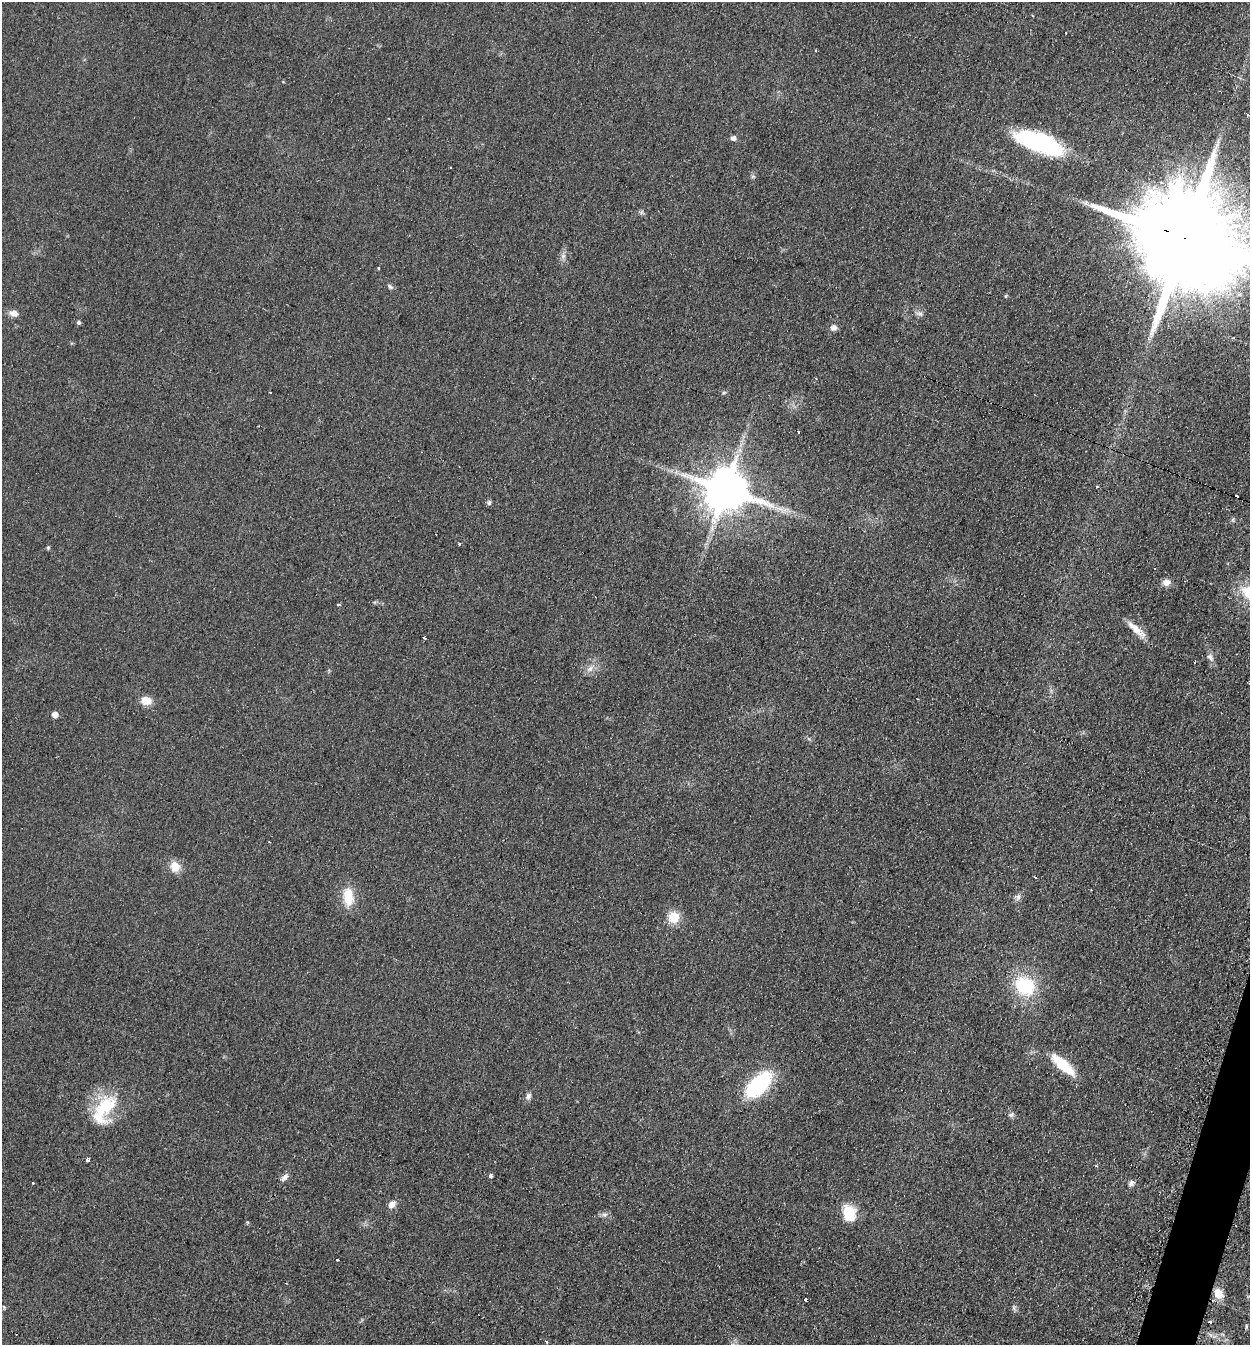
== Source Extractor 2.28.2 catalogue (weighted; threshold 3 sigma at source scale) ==
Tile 6 of 4 x 4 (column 2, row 2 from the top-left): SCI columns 1529-2776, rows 2686-4028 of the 5413 x 5374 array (HDU 1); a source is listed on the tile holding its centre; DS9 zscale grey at full resolution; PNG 1252 x 1347 px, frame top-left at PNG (2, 2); no overlay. Shown black and unused: <1% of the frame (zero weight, under 2 of 3 exposures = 2% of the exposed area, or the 3 px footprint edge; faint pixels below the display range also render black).
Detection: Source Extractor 2.28.2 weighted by HDU 2 'WHT'; one run over the whole footprint, this tile lists its part. Background 0.0753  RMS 0.01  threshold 0.047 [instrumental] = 3 sigma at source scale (4.5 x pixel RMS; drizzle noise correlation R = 1.50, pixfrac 1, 0.05/0.05 arcsec/px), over >= 5 px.
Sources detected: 66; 10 cosmic-ray / hot-pixel residue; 1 long thin detection or spike segment (spike, bleed or trail) — not listed; the other 55 listed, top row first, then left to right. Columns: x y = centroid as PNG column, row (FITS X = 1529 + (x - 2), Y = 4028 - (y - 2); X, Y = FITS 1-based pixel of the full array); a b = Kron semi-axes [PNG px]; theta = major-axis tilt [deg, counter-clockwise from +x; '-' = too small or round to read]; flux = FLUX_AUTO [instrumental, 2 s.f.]
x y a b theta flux
1248 115 3 3 - 1.1
733 138 7 6 - 3.4
1040 142 42 15 -20 150
642 212 7 4 70 1.7
1185 238 34 21 -23 39000
563 256 7 5 46 2.9
390 286 9 5 -38 2.3
1005 296 5 3 - 1.1
14 313 11 8 -14 5.8
920 314 7 5 -27 2.8
79 322 5 5 - 2
833 328 8 8 - 4.2
816 378 3 2 - 1.3
270 392 3 2 - 0.85
724 392 6 4 2 1.5
799 432 3 3 - 2.9
1097 486 3 3 - 1.3
725 490 13 12 - 4500
489 502 7 5 89 2.1
1233 520 6 4 -73 1.4
460 543 3 3 - 4.6
48 548 5 5 - 1.4
1166 582 10 8 5 5.9
339 604 3 3 - 4.1
1136 630 30 8 -42 13
424 638 3 2 - 2.4
1210 657 12 7 -55 4.1
590 669 11 6 45 5.3
146 701 11 9 -8 11
55 715 6 5 - 7.2
269 842 3 2 - 0.83
175 867 14 12 -70 12
1035 877 3 2 - 2.4
348 897 24 13 -85 21
1018 897 8 4 82 2.8
673 917 15 15 - 16
1025 986 24 19 -38 57
1063 1065 31 10 -42 34
758 1085 22 12 45 110
528 1096 9 7 66 3.4
104 1109 45 23 62 53
1011 1115 8 6 12 2.6
87 1160 3 3 - 4.1
490 1176 3 3 - 10
285 1177 11 6 48 4.2
1131 1182 8 5 64 4.7
392 1204 10 7 48 6.1
849 1213 18 13 -75 26
604 1214 9 5 -5 3.1
337 1259 3 3 - 3.3
1218 1294 12 9 -55 13
806 1300 3 2 - 1.2
1014 1308 7 4 -72 1.8
1246 1327 7 3 90 1.3
546 1341 4 3 - 1.6
Overlapping masked pixels (flux is a lower limit): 1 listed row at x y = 1185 238
Isophote crosses this tile's border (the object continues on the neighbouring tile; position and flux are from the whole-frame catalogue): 1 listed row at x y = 1185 238